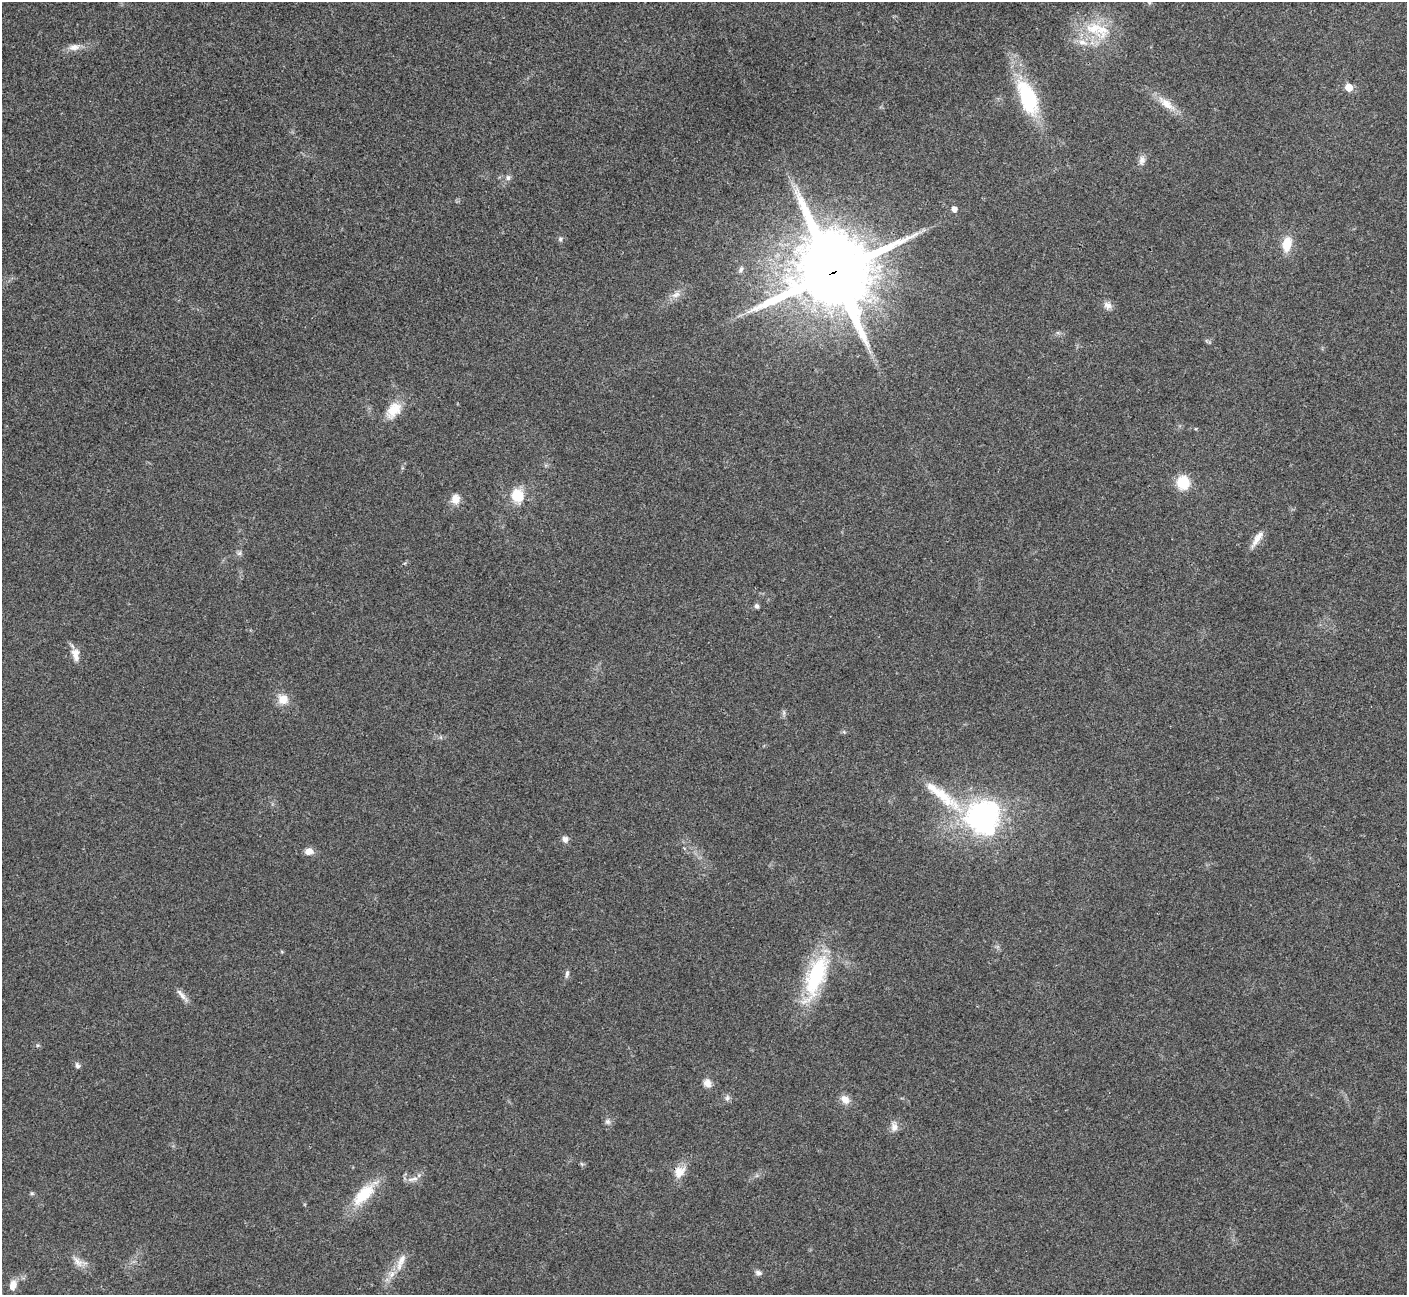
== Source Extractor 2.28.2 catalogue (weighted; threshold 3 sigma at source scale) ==
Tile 10 of 4 x 4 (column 2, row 3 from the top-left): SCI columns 1408-2812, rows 1450-2742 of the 5628 x 5617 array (HDU 1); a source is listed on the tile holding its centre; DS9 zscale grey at full resolution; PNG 1409 x 1297 px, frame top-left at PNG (2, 2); no overlay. Shown black and unused: <1% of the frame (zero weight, under 3 of 4 exposures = <1% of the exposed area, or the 3 px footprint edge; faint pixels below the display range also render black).
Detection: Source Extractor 2.28.2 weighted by HDU 2 'WHT'; one run over the whole footprint, this tile lists its part. Background 0.0214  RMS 0.004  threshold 0.0181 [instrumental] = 3 sigma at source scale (4.5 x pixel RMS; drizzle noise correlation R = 1.50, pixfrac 1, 0.05/0.05 arcsec/px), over >= 5 px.
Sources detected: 49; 2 inside a brighter object's white glare — not listed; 3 inside a brighter listed object's ellipse — not listed separately; the other 44 listed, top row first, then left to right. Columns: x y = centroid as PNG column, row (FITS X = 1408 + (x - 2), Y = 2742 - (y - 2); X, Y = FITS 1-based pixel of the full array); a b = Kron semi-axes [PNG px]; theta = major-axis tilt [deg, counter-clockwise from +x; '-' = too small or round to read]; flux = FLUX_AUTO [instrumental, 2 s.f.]
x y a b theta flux
1094 28 26 21 -24 16
74 47 16 9 6 3.2
1349 87 6 5 - 6.4
1027 97 47 20 -65 29
1166 104 28 10 -38 6.4
1142 160 12 8 -90 2.2
508 178 7 6 - 1.3
954 209 5 5 - 2.4
560 239 6 5 - 0.79
1287 244 20 11 78 7
741 269 8 5 78 0.99
833 272 25 23 -58 4700
676 295 14 7 23 2.6
1108 305 11 9 -34 2.2
394 410 24 15 52 7.8
1183 482 11 10 - 13
517 496 15 13 -66 9.9
455 499 13 11 77 3.6
1257 539 24 7 57 3.7
240 553 7 4 71 0.81
756 606 5 5 - 1.2
75 654 18 9 -81 3.6
283 699 14 13 - 5
943 797 59 14 -40 18
981 817 28 24 25 91
565 839 7 7 - 1.9
309 851 10 8 3 2.7
567 974 10 5 81 1.1
816 976 54 19 69 38
181 995 20 5 -50 2.2
77 1066 8 5 -68 1.1
707 1083 10 8 -64 2.7
727 1098 9 6 75 1.2
845 1099 12 10 -46 3.3
608 1121 7 7 - 1.2
894 1127 11 9 80 2.5
679 1172 18 14 49 5
414 1179 12 5 18 1.9
32 1193 6 5 - 0.6
363 1195 37 16 46 14
401 1260 21 8 63 4.2
78 1262 18 8 -50 3.3
758 1273 9 6 -23 1.3
13 1285 13 8 77 3.2
Overlapping masked pixels (flux is a lower limit): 1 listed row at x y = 833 272